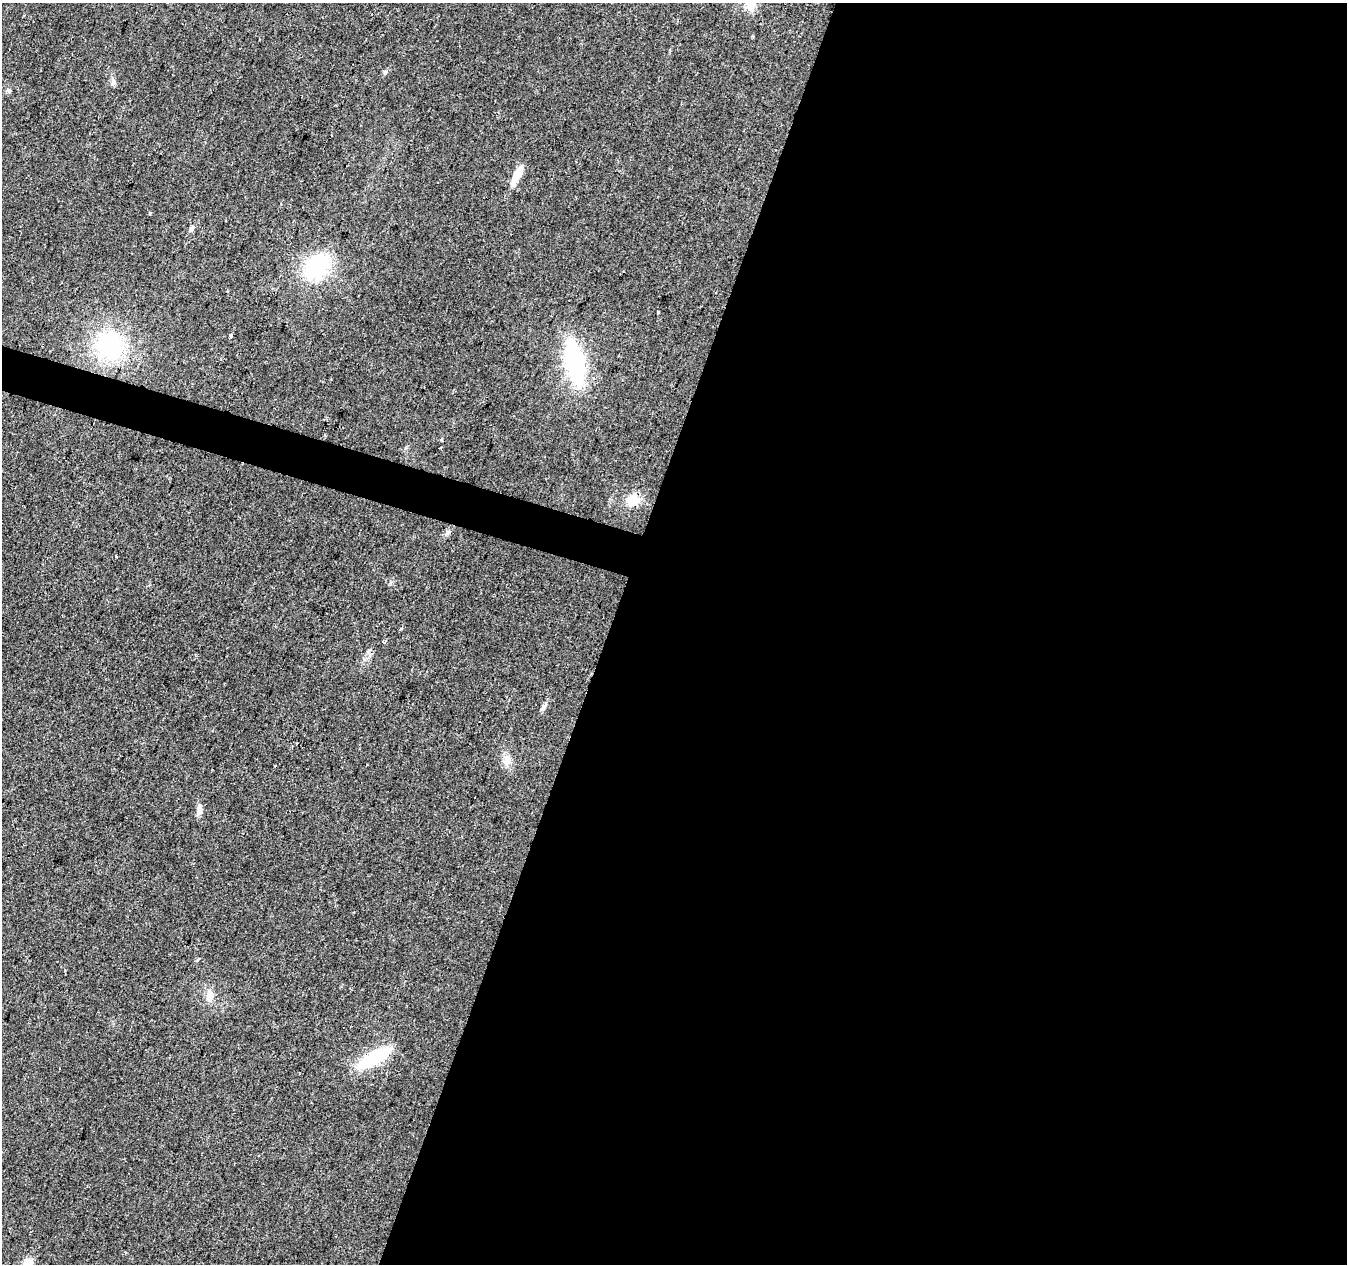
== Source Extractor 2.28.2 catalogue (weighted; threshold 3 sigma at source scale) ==
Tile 12 of 4 x 4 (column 4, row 3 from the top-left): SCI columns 4036-5380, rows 1477-2738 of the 5387 x 5542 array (HDU 1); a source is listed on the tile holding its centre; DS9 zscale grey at full resolution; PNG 1349 x 1266 px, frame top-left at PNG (2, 3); no overlay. Shown black and unused: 57% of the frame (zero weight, under 2 of 3 exposures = <1% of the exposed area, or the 3 px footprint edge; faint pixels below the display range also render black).
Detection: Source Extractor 2.28.2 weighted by HDU 2 'WHT'; one run over the whole footprint, this tile lists its part. Background 0.0422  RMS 0.008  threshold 0.036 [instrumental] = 3 sigma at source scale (4.5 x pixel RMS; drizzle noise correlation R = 1.50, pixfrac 1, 0.0396/0.0396 arcsec/px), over >= 5 px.
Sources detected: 25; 1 inside a brighter object's white glare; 1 cosmic-ray / hot-pixel residue — not listed; the other 23 listed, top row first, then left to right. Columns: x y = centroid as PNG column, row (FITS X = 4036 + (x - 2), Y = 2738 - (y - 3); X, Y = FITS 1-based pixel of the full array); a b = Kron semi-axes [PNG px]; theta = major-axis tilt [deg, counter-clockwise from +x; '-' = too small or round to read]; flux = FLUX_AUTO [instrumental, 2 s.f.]
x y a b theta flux
750 3 15 10 -80 15
385 72 7 4 71 1.2
113 82 8 6 90 2.8
519 172 17 10 63 9.7
192 228 10 6 58 2.2
317 266 26 20 42 71
658 312 3 2 - 1.1
231 335 3 3 - 10
110 345 31 27 -67 97
575 363 30 12 -79 160
441 439 4 3 - 1.3
440 448 3 3 - 2.4
633 500 15 13 19 14
448 532 6 6 - 1.8
116 556 3 2 - 1.1
384 642 4 3 - 1.6
543 707 9 6 57 2.6
507 760 14 10 83 7.1
475 797 2 2 - 0.67
199 810 16 7 88 4.5
209 996 18 9 88 7
374 1058 39 12 32 44
28 1263 10 9 - 9.2
Isophote crosses this tile's border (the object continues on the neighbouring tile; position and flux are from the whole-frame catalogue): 2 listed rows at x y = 750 3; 28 1263
Unlisted compact peaks at least as high as the median listed source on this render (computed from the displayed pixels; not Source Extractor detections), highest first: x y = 150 213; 368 652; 390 583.